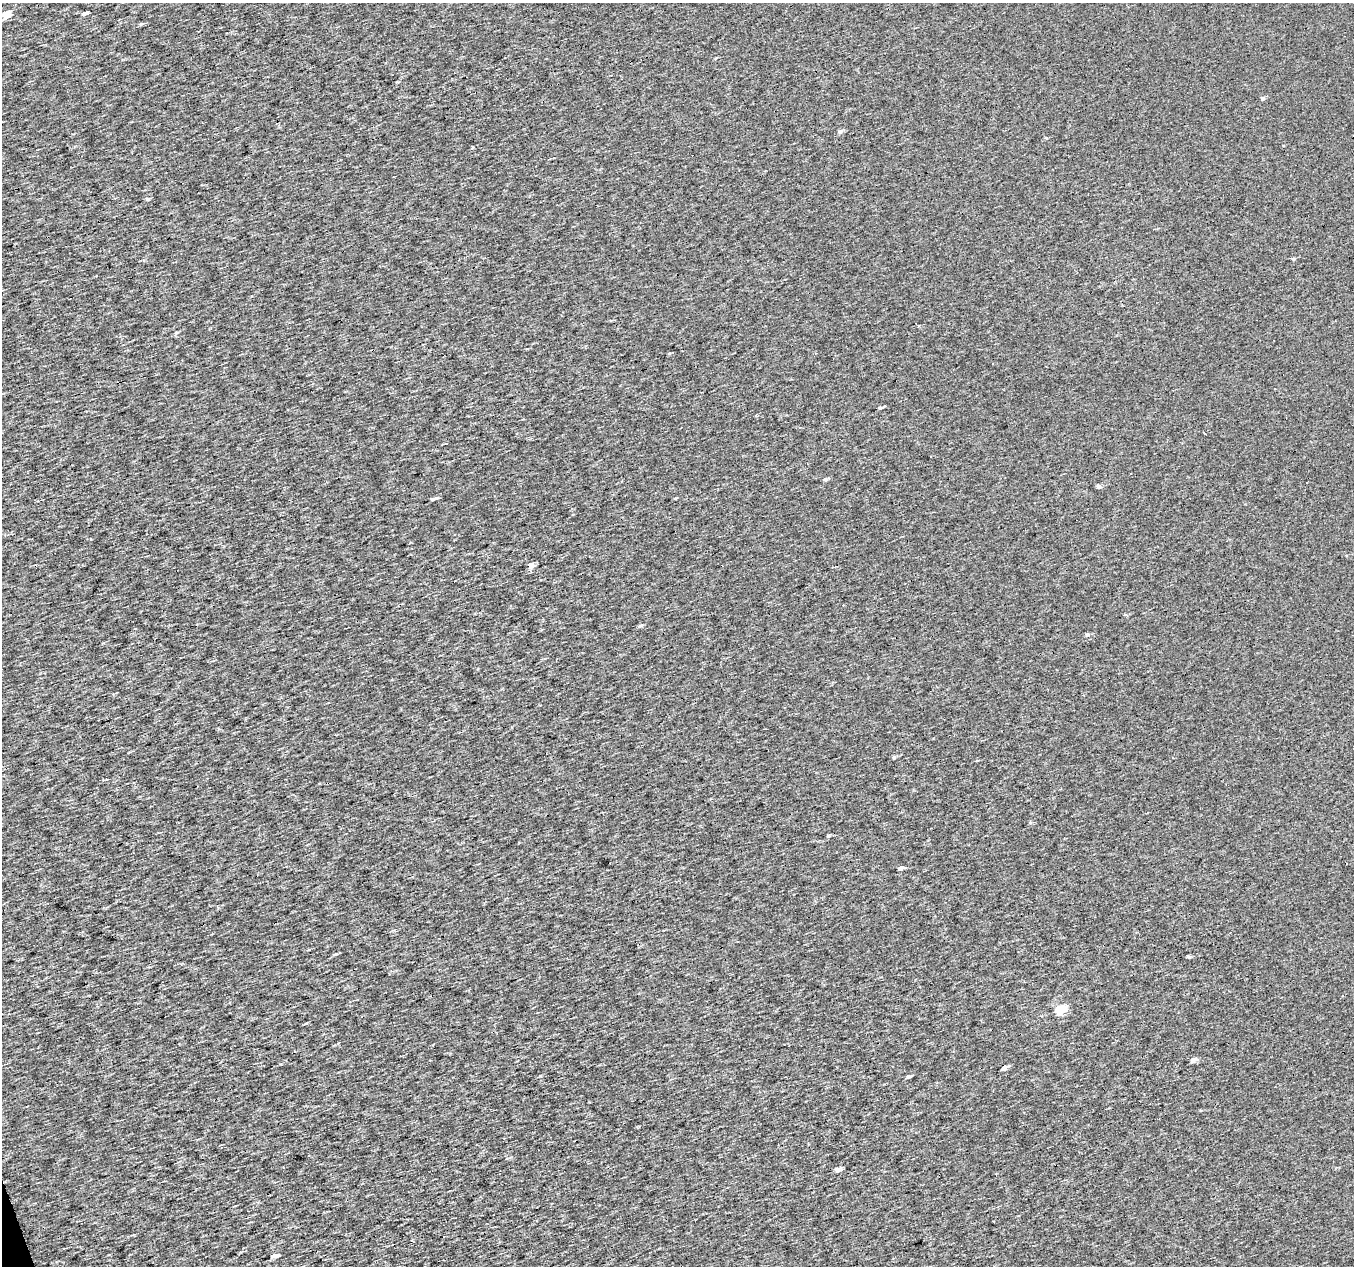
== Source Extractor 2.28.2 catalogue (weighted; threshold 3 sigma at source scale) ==
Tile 7 of 4 x 4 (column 3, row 2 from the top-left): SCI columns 2703-4054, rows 2589-3852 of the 5405 x 5232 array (HDU 1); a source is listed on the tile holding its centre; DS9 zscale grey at full resolution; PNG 1356 x 1268 px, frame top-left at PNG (2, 3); no overlay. Shown black and unused: <1% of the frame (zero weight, under 3 of 4 exposures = <1% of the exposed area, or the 3 px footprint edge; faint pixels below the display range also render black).
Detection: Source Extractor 2.28.2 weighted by HDU 2 'WHT'; one run over the whole footprint, this tile lists its part. Background 5.33e-04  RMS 0.019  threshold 0.085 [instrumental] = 3 sigma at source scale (4.5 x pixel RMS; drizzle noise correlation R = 1.50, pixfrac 1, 0.0396/0.0396 arcsec/px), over >= 5 px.
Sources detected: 31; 3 cosmic-ray / hot-pixel residue — not listed; the other 28 listed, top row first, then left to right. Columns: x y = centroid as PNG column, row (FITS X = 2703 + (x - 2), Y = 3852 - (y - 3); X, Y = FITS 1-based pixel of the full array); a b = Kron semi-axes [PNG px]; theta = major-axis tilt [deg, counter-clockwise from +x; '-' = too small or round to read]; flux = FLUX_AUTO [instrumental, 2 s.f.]
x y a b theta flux
84 13 5 3 - 7.4
6 14 5 4 - 39
142 24 5 4 - 2.3
1263 98 4 4 - 4.8
840 131 6 5 - 3.6
147 199 5 4 - 3.1
1293 259 4 4 - 2.8
880 408 5 4 - 3.8
1204 433 3 2 - 2.6
1131 473 2 2 - 1.3
825 479 6 5 - 2.9
1098 486 5 4 - 5.4
675 498 4 3 - 1.5
433 499 7 3 15 4.4
531 565 4 4 - 18
641 625 6 4 7 2.9
1087 635 5 5 - 2.6
894 757 4 4 - 2.6
829 836 5 4 - 2.3
901 868 4 4 - 7
336 954 6 3 18 2.1
1189 957 4 3 - 3
1061 1010 5 5 - 110
1193 1060 4 4 - 12
1005 1068 7 4 32 7.8
909 1076 5 4 - 3.3
838 1170 5 4 - 9.6
274 1256 7 4 16 7
Isophote crosses this tile's border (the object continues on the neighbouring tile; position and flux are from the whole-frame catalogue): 1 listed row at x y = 6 14
Unlisted compact peaks at least as high as the median listed source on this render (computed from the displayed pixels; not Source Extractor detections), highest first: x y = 540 1076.